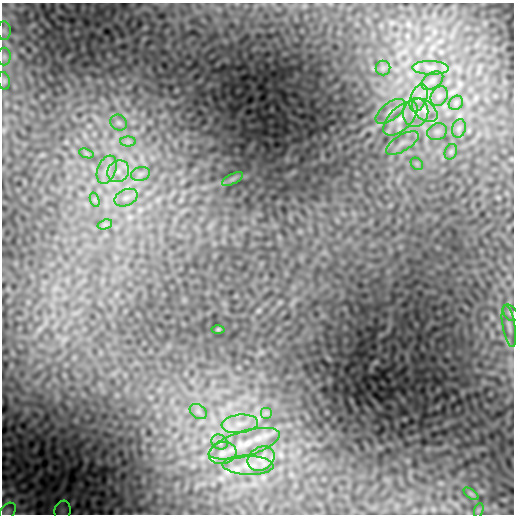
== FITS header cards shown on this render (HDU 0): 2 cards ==
NAXIS1  =                  512
NAXIS2  =                  512

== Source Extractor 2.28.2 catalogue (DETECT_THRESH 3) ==
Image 512 x 512 px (HDU 0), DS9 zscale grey, 1 PNG px = 1 image px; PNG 516 x 516 px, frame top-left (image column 1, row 512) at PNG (2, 3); each listed source drawn as its Kron ellipse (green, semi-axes under 4 px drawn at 4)
Background -3.95e-04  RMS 0.0014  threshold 0.00416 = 3 sigma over >= 5 px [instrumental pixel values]
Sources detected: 43; all 43 listed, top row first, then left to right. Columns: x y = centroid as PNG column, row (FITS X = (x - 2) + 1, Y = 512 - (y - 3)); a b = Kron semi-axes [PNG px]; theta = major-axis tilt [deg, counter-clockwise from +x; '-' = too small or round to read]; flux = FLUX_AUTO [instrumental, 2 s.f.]
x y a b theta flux
4 31 9 7 -89 0.36
4 57 9 6 90 0.3
383 68 7 7 - 0.33
431 68 18 7 -2 0.83
4 81 9 5 -81 0.21
432 81 12 7 32 0.51
439 96 10 8 59 0.49
419 98 14 8 69 0.91
456 103 8 6 45 0.29
425 110 15 9 -39 0.99
390 111 17 8 38 0.85
416 113 14 12 74 1.3
400 119 21 11 45 1.7
119 123 9 7 -43 0.32
459 128 9 6 74 0.35
437 132 10 8 24 0.45
128 142 8 5 0 0.31
402 143 18 8 32 0.94
451 152 8 6 69 0.24
86 153 7 4 -19 0.2
417 164 7 5 -46 0.23
107 170 15 9 69 1.1
118 171 11 10 - 1
140 174 9 7 16 0.43
232 179 11 5 27 0.33
126 198 12 8 25 0.66
95 200 7 4 -72 0.22
105 224 7 4 19 0.25
510 313 9 6 -52 0.27
509 326 21 6 -80 0.68
218 329 6 4 1 0.092
198 412 9 6 -35 0.38
266 413 6 6 - 0.25
240 424 18 9 6 1.4
220 442 8 7 - 0.32
245 444 37 12 16 2.9
222 453 14 10 15 0.96
261 458 14 11 33 1.2
248 465 25 9 -2 1.6
471 494 8 4 -37 0.22
479 510 7 4 71 0.19
63 511 10 8 81 0.41
8 512 10 6 51 0.31